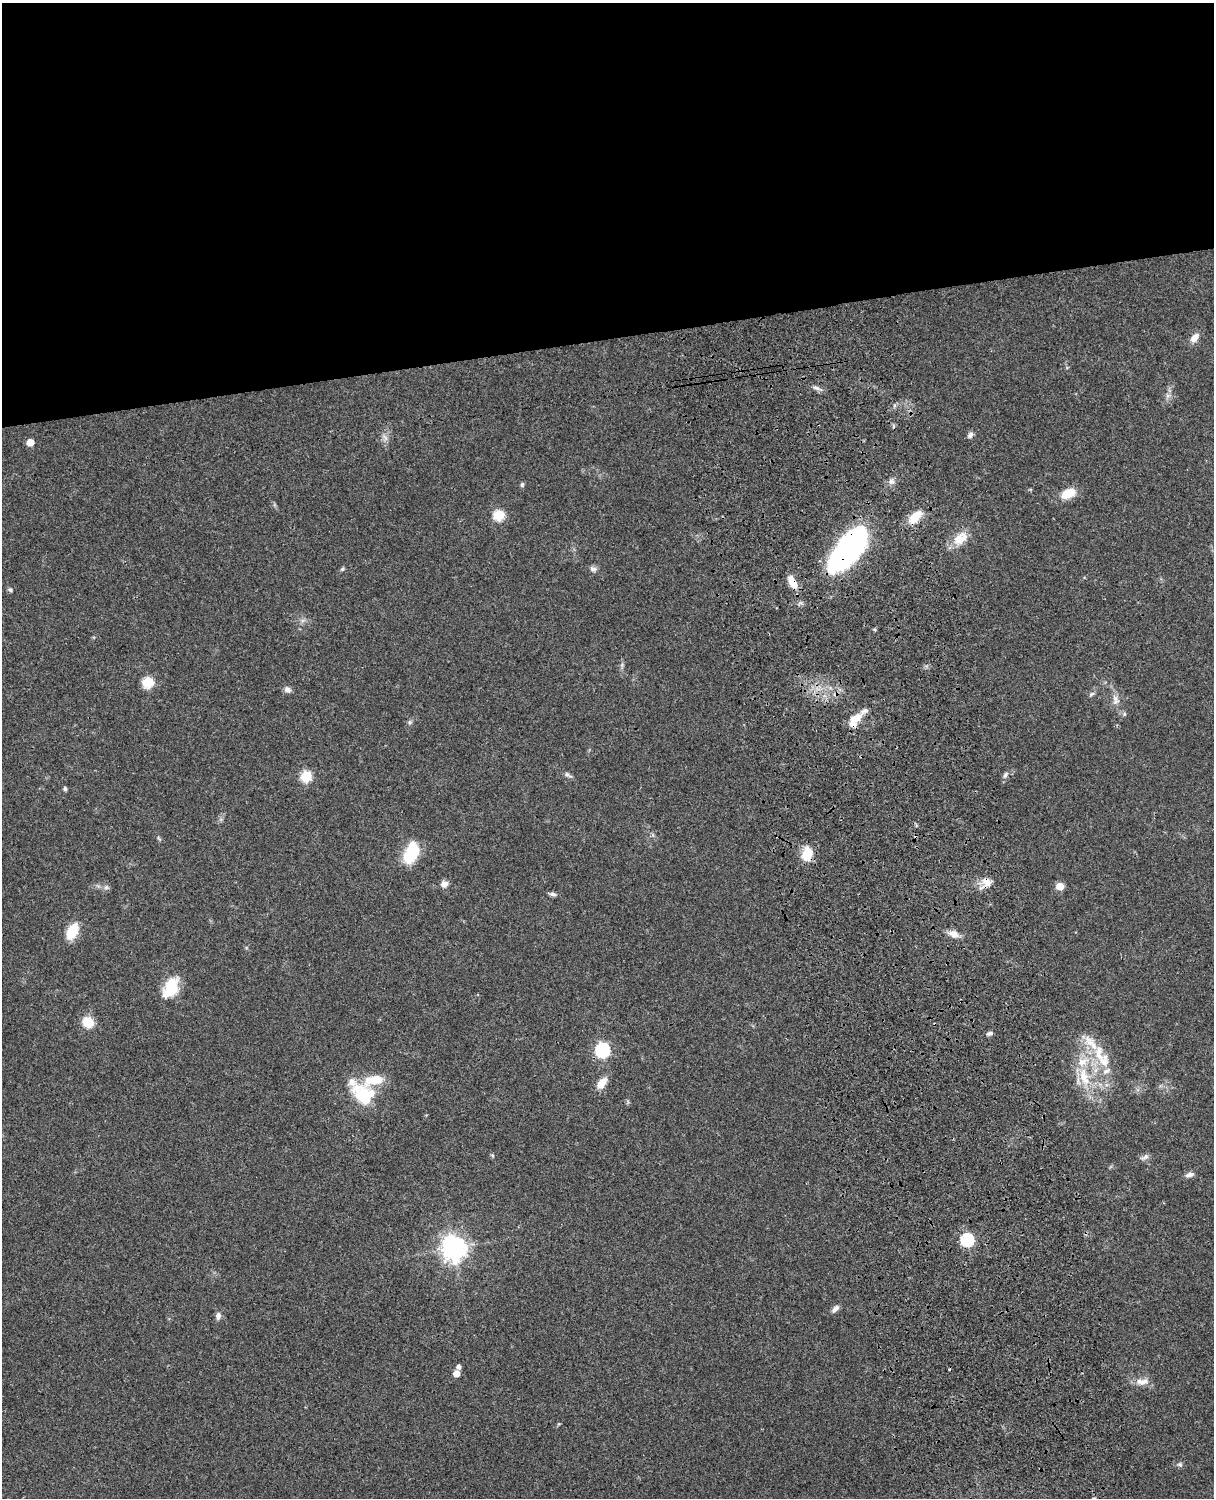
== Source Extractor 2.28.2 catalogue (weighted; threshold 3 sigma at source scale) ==
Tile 2 of 4 x 3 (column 2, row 1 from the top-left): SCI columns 1333-2544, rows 3268-4763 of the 5087 x 4926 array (HDU 1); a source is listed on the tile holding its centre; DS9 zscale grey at full resolution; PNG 1216 x 1500 px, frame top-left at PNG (2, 3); no overlay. Shown black and unused: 23% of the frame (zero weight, under 3 of 4 exposures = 6% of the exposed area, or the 3 px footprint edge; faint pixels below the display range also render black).
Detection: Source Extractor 2.28.2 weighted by HDU 2 'WHT'; one run over the whole footprint, this tile lists its part. Background 0.076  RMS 0.0057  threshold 0.0257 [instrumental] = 3 sigma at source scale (4.5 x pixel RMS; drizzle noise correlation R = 1.50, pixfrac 1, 0.05/0.05 arcsec/px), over >= 5 px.
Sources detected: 70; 1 inside a brighter object's white glare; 2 cosmic-ray / hot-pixel residue — not listed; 9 inside a brighter listed object's ellipse — not listed separately; the other 58 listed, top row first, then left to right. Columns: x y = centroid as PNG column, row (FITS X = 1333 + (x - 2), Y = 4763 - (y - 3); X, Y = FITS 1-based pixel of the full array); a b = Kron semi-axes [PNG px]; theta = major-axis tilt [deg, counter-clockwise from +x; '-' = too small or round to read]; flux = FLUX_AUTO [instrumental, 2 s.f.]
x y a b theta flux
1194 338 13 8 49 4.6
816 388 10 5 -24 1.9
1167 396 7 4 72 1.5
970 435 9 6 57 1.7
385 437 11 5 -52 2
30 442 5 5 - 8.3
891 482 10 4 0 1.8
522 484 6 5 - 1
1068 493 18 10 23 10
499 515 6 6 - 37
915 517 22 11 45 10
959 539 22 14 57 9.7
849 547 42 18 50 170
342 569 6 5 - 0.85
593 569 8 7 - 2
793 584 11 10 - 5.7
10 590 6 5 - 0.94
148 682 6 6 - 40
287 690 9 7 -32 2.3
836 694 7 4 70 1.4
1092 694 8 5 36 1.1
1115 702 11 6 35 2.4
1124 714 6 4 -90 0.77
855 718 17 9 32 8.1
410 722 6 5 - 1
568 775 13 5 -33 1.7
1005 775 10 6 58 1.9
306 776 6 6 - 40
65 789 6 4 -75 1
159 838 8 3 -45 0.76
411 853 24 13 70 22
807 854 17 12 79 11
986 882 14 12 -44 5.7
444 884 9 8 - 3
1060 886 5 5 - 12
106 887 6 6 - 1.4
553 894 9 5 -6 1.5
72 931 12 7 64 23
954 934 12 9 -23 4.4
171 988 24 14 62 18
88 1022 11 10 - 12
990 1033 8 5 12 1.5
603 1050 7 7 - 94
1099 1053 27 11 -82 13
1084 1077 31 12 -76 17
601 1083 15 9 52 6.8
363 1095 25 19 -39 31
492 1155 6 4 -71 0.78
1145 1157 13 6 28 2
1190 1174 11 6 14 2.3
967 1240 6 6 - 77
454 1248 8 8 - 550
835 1309 11 6 47 2.4
218 1316 10 6 81 2.4
459 1367 4 4 - 2.2
456 1374 6 6 - 5.2
1142 1382 19 9 4 5.2
1180 1464 7 6 - 1.3
Overlapping masked pixels (flux is a lower limit): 6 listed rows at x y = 915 517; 849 547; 793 584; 836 694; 807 854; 986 882